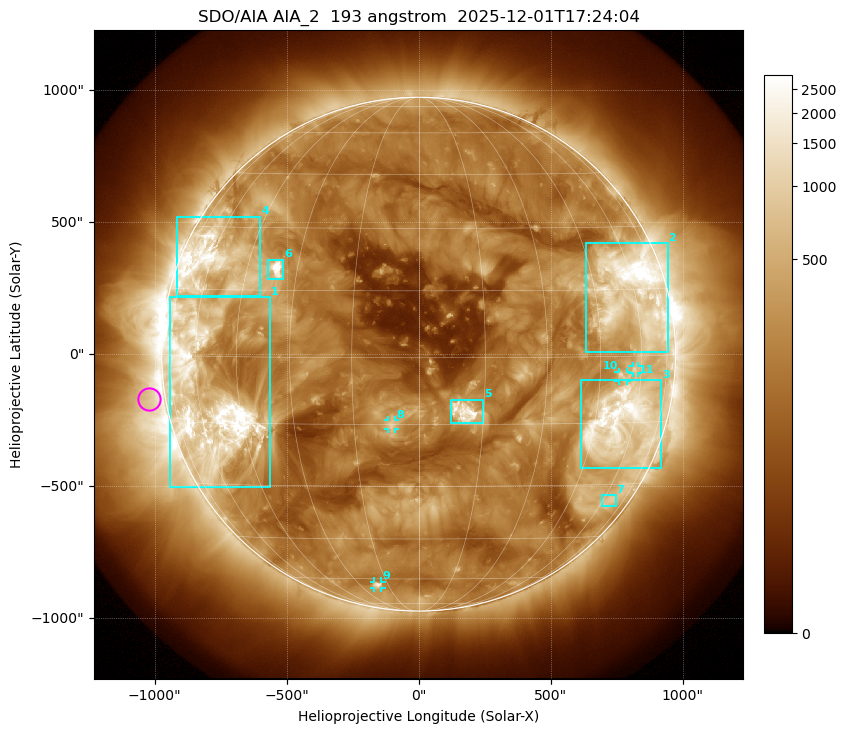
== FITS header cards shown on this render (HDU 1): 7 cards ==
TELESCOP= 'SDO/AIA '           / For AIA: SDO/AIA
INSTRUME= 'AIA_2   '           / For AIA: AIA_ATA1, AIA_ATA2, AIA_ATA3 or AIA_AT
WAVELNTH=                  193 / [angstrom] Wavelength
WAVEUNIT= 'angstrom'           / Wavelength unit: angstrom
DATE-OBS= '2025-12-01T17:24:04.843' / [ISO] Date when observation started; ISO 8
CTYPE1  = 'HPLN-TAN'           / CTYPE1: HPLN
CTYPE2  = 'HPLT-TAN'           / CTYPE2: HPLT

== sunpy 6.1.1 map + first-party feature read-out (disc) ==
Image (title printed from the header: SDO/AIA AIA_2  193 angstrom  2025-12-01T17:24:04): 1024 x 1024 px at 2.4 arcsec/px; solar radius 973 arcsec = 406 px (full disc in frame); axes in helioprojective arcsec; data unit not stated in the header (colour bar unlabelled)
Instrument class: DISC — disc imager (sunpy class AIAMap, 193 A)
Bright regions (active regions / flare kernels): reference = the median radial profile (limb darkening/brightening removed); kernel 9 px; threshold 5 sigma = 516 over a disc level ~189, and >= 1.15x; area >= 12 px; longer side >= 10 px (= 24 arcsec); searched inside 0.97 R_sun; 11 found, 11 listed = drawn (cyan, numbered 1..; 4 of them under ~33 arcsec drawn as corner ticks so the feature stays visible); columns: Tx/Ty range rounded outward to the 5 arcsec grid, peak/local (2 s.f.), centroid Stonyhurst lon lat
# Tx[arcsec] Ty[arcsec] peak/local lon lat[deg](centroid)
1 -945..-565 -505..215 22 -57 -9
2 635..945 10..420 23 +58 +14
3 615..920 -435..-95 13 +55 -15
4 -915..-600 220..520 10 -60 +21
5 120..245 -265..-170 17 +10 -12
6 -570..-510 280..360 18 -36 +20
7 690..750 -575..-535 3.6 +64 -34
8 -115..-90 -285..-250 6.5 -6 -15
9 -170..-140 -885..-860 5.9 -20 -63
10 755..790 -100..-65 4.3 +53 -4
11 810..830 -75..-45 3.9 +57 -3
Off-limb structures (1.02-1.3 R_sun): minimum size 162 px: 2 found; the strongest spans PA ~60..135 deg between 1.02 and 1.3 R_sun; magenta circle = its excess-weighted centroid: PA ~100 deg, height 1.06 R_sun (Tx ~-1020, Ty ~-170 arcsec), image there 2.5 x the reference